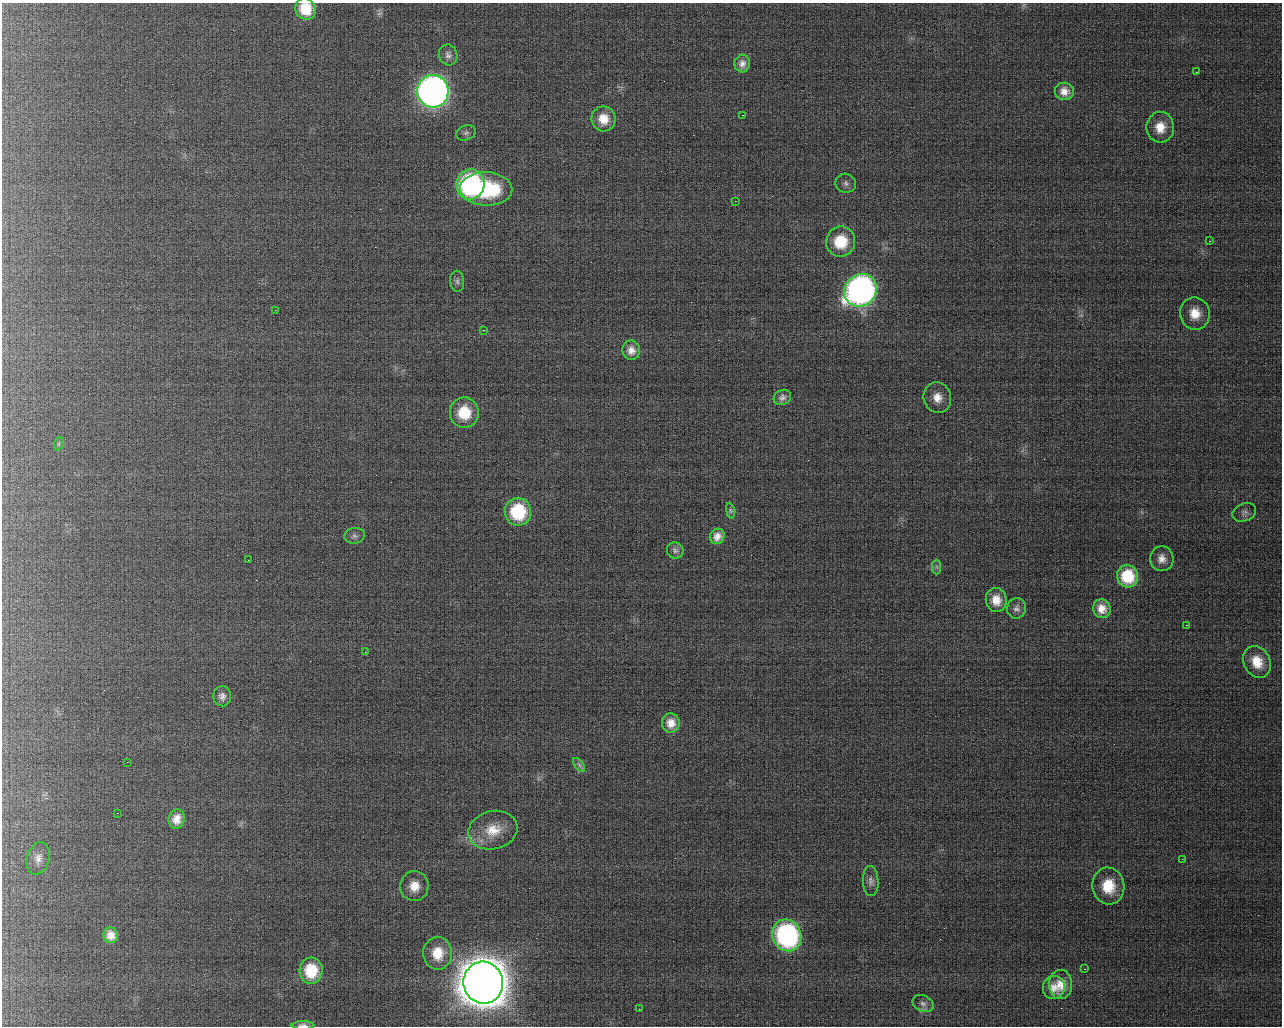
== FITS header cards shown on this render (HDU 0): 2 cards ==
NAXIS1  =                 1280 / length of data axis 1
NAXIS2  =                 1024 / length of data axis 2

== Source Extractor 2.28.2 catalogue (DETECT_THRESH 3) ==
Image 1280 x 1024 px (HDU 0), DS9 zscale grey, 1 PNG px = 1 image px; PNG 1284 x 1028 px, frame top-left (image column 1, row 1024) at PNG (2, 3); each listed source drawn as its Kron ellipse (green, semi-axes under 4 px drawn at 4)
Background 101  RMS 2.1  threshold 6.19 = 3 sigma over >= 5 px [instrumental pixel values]
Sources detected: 65; all 65 listed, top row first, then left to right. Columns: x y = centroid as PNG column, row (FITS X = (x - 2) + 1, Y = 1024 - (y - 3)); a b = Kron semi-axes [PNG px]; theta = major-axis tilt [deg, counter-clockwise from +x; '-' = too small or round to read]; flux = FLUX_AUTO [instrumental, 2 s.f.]
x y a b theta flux
305 9 11 10 - 3400
448 55 10 9 - 640
742 63 9 8 - 720
1196 72 3 2 - 110
433 91 16 15 - 110000
1064 91 9 8 - 1100
742 115 3 2 - 130
603 119 12 12 - 2300
1160 127 15 13 -90 2500
466 133 10 7 20 580
846 183 10 9 - 740
470 184 15 14 - 30000
486 189 26 17 -2 15000
735 201 2 2 - 83
1209 241 3 3 - 140
841 242 15 14 - 5100
457 281 10 7 -86 530
860 290 17 15 44 76000
275 310 2 2 - 63
1195 313 16 15 - 2900
483 330 3 2 - 170
631 350 10 9 - 1000
782 397 9 7 27 440
937 398 15 13 -74 2000
464 413 15 14 - 5200
58 444 7 4 71 240
730 511 8 4 -81 230
518 512 14 13 - 8700
1244 512 12 9 21 690
354 536 10 8 9 640
717 536 8 7 - 880
675 551 8 8 - 360
1162 559 12 12 - 1200
248 560 2 2 - 69
937 567 7 4 -89 290
1128 576 11 10 - 4600
996 600 12 10 -81 1900
1016 608 10 9 - 560
1102 609 9 8 - 1300
1186 625 3 3 - 140
365 652 2 2 - 79
1257 662 16 13 -63 2800
222 696 10 9 - 670
671 723 9 9 - 1400
127 762 2 2 - 56
579 765 8 4 -53 300
117 813 2 2 - 59
177 819 10 8 73 1200
493 830 25 19 13 3700
38 858 17 11 74 1300
1182 859 2 2 - 64
871 881 15 8 -87 770
414 886 15 14 - 2500
1108 886 18 16 -82 4500
111 935 8 7 - 1100
787 935 16 14 -68 32000
438 953 16 14 -88 3200
1084 969 2 2 - 100
311 971 13 11 85 4800
483 983 21 19 -82 730000
1061 984 14 11 88 1700
1054 988 11 11 - 1100
923 1003 11 8 -23 670
639 1009 2 2 - 72
303 1025 11 4 1 410
At the frame edge (FLAGS 8, measured only in part): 2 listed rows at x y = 305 9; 303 1025

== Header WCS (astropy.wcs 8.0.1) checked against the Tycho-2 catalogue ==
Header WCS as astropy/WCSLIB reads it (applying the file's SIP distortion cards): RA---TAN-SIP/DEC--TAN-SIP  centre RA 11:12:06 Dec -61:47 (168.02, -61.79 deg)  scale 0.263 arcsec/px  FOV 5.6' x 4.5'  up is -148 deg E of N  parity normal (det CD < 0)
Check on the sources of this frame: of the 60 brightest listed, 5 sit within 1.6 arcsec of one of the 5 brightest Tycho-2 stars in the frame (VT <= 12.19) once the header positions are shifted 0.35 arcsec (0.12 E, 0.33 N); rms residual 0.53 arcsec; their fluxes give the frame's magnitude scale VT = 23.08 - 2.5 log10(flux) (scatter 0.07 mag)
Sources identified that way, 5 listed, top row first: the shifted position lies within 1.6 arcsec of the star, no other Tycho-2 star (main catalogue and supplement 1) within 3.2 arcsec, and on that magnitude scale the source's flux lands within +1.5 / -3 mag of the star's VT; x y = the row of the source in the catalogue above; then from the Tycho-2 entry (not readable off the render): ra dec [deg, ICRS J2000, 3 dp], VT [Tycho-2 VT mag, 2 dp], TYC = Tycho-2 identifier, HIP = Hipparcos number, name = IAU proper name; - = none
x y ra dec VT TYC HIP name
433 91 167.962 -61.808 10.40 8959-529-1 - -
470 184 167.975 -61.804 12.19 8959-14-1 - -
860 290 168.035 -61.812 10.88 8959-89-1 - -
787 935 168.079 -61.770 11.89 8959-70-1 - -
483 983 168.042 -61.755 8.23 8959-439-1 54715 -